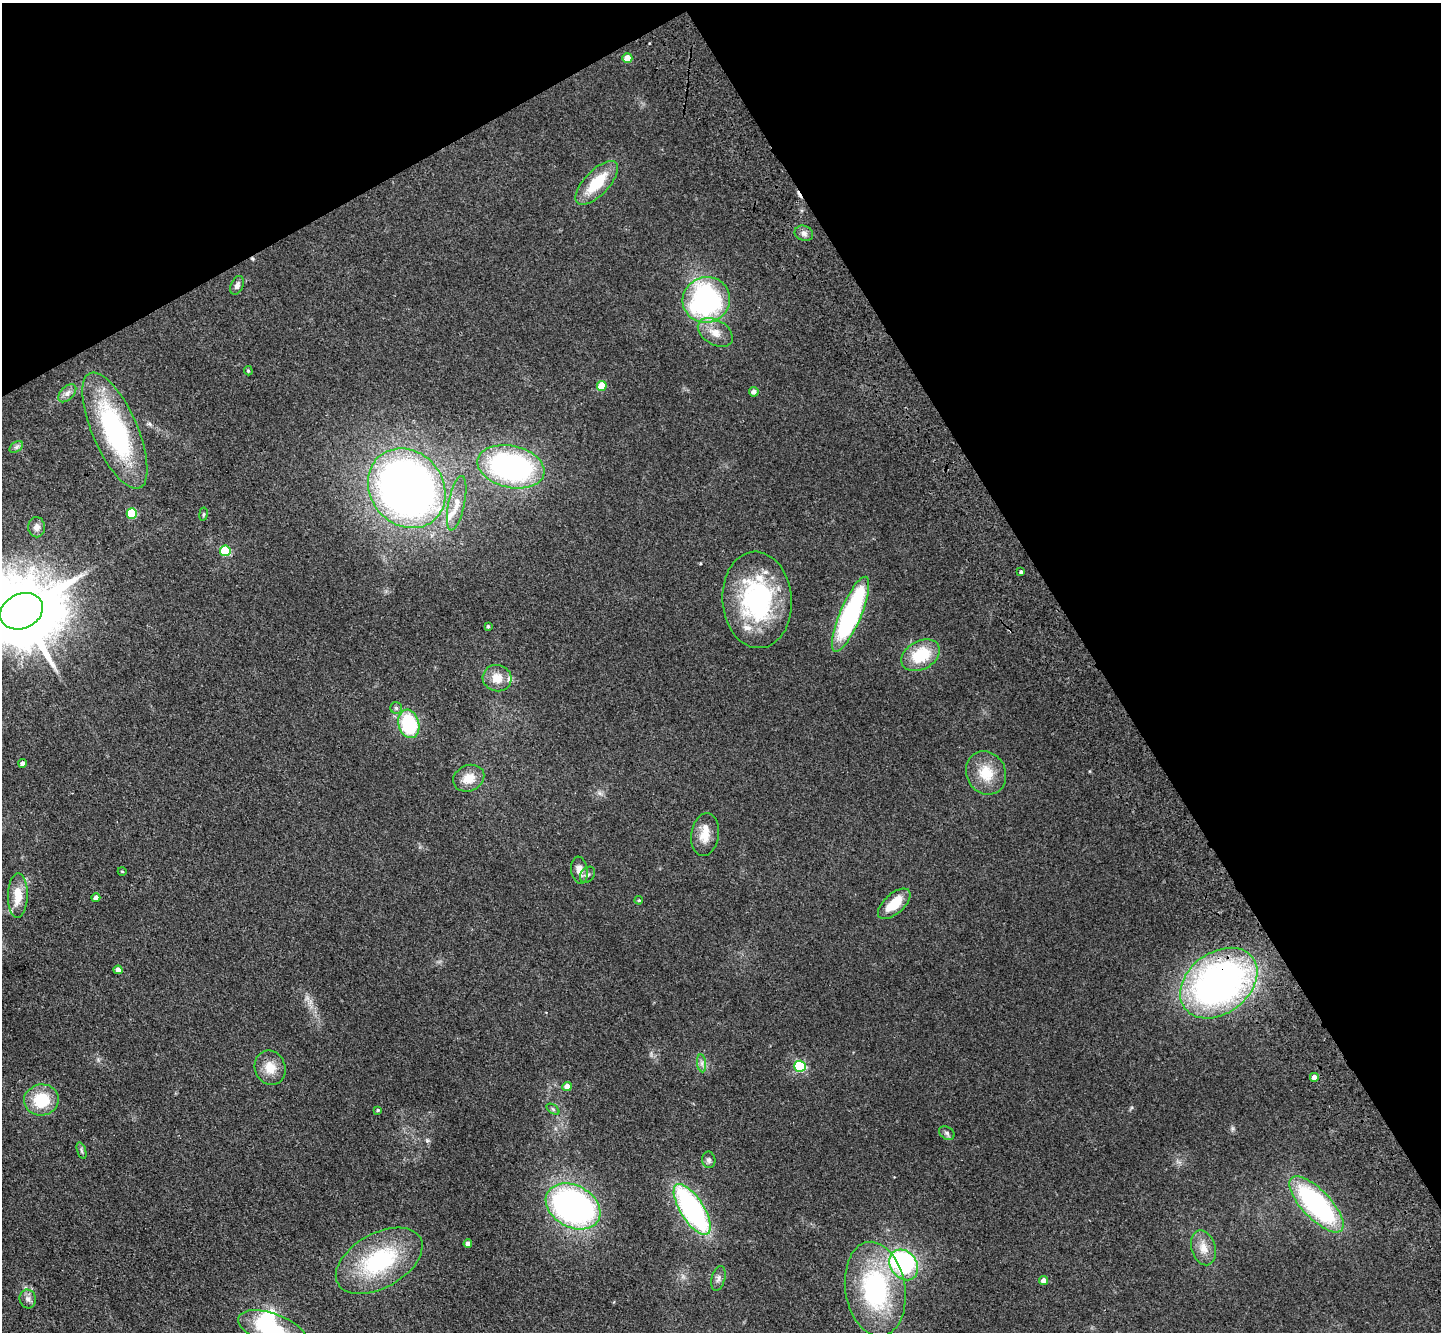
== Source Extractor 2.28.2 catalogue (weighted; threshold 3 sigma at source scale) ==
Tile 3 of 4 x 4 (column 3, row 1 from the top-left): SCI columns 2982-4420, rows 4350-5679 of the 5965 x 5897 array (HDU 1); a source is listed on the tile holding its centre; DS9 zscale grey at full resolution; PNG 1443 x 1334 px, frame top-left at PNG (2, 3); each listed source drawn as its Kron ellipse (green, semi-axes under 4 px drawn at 4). Shown black and unused: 31% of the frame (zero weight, under 3 of 4 exposures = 6% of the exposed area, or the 3 px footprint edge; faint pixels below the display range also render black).
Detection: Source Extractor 2.28.2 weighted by HDU 2 'WHT'; one run over the whole footprint, this tile lists its part. Background 0.115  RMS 0.0064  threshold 0.0287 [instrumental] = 3 sigma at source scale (4.5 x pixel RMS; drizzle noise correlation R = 1.50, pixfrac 1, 0.05/0.05 arcsec/px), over >= 5 px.
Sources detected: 68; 1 inside a brighter object's white glare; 1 cosmic-ray / hot-pixel residue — neither listed nor drawn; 2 inside a brighter listed object's ellipse — not listed separately; the other 64 listed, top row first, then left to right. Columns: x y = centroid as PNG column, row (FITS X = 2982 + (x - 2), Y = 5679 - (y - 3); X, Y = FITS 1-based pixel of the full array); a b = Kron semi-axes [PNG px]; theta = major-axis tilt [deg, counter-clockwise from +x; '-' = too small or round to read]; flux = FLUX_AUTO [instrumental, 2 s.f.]
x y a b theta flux
627 58 5 5 - 11
597 183 28 12 46 23
804 233 9 7 -20 2.7
237 285 10 6 67 2.6
706 300 24 22 19 120
715 332 19 12 -31 8.6
248 371 5 4 - 0.86
602 386 5 5 - 15
754 392 5 4 - 3.1
67 393 11 6 45 2.8
115 431 63 22 -66 95
16 447 7 5 34 1.5
511 467 34 21 -12 140
407 488 42 36 -51 450
457 503 28 8 78 8.7
132 513 5 5 - 33
203 514 7 3 81 0.72
37 527 10 8 -88 3.6
225 551 5 5 - 38
1021 572 4 3 - 1.1
757 600 48 35 -86 89
21 611 22 17 25 7800
850 614 40 10 67 110
488 626 3 3 - 0.8
921 655 20 14 29 26
497 678 14 13 - 9.3
396 708 6 6 - 1.4
409 724 14 10 -76 44
23 763 4 4 - 2.4
986 773 22 19 -62 17
469 778 16 13 25 9.6
705 835 21 14 81 9.6
579 870 13 8 -82 5.2
122 871 4 3 - 0.56
588 875 9 7 50 1.8
18 896 22 10 88 13
96 898 4 4 - 3
639 900 4 4 - 0.59
894 904 20 10 42 16
118 970 4 4 - 5.7
1219 983 42 30 37 270
702 1063 9 4 -82 2
800 1066 5 5 - 61
270 1068 17 15 -69 10
1314 1077 4 4 - 3.6
567 1087 5 4 - 6.6
41 1100 17 15 11 24
553 1109 7 4 -37 1.1
378 1110 3 3 - 0.87
947 1133 8 6 -35 1.8
81 1150 8 3 -71 1.2
709 1160 8 6 -81 1.8
1316 1204 36 14 -46 110
573 1206 29 21 -29 200
692 1209 29 11 -58 140
468 1244 4 4 - 3.6
1203 1248 18 12 -74 7.9
379 1261 47 27 29 68
904 1265 16 13 -53 92
718 1278 13 6 75 2.7
1044 1280 4 4 - 3.6
875 1289 48 30 -81 94
28 1299 9 8 - 2.8
273 1330 36 16 -20 40
Overlapping masked pixels (flux is a lower limit): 2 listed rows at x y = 115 431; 1219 983
Isophote crosses this tile's border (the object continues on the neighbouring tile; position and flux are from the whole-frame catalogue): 2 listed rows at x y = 21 611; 273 1330
Unlisted compact peaks at least as high as the median listed source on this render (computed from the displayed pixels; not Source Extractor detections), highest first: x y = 427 1141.